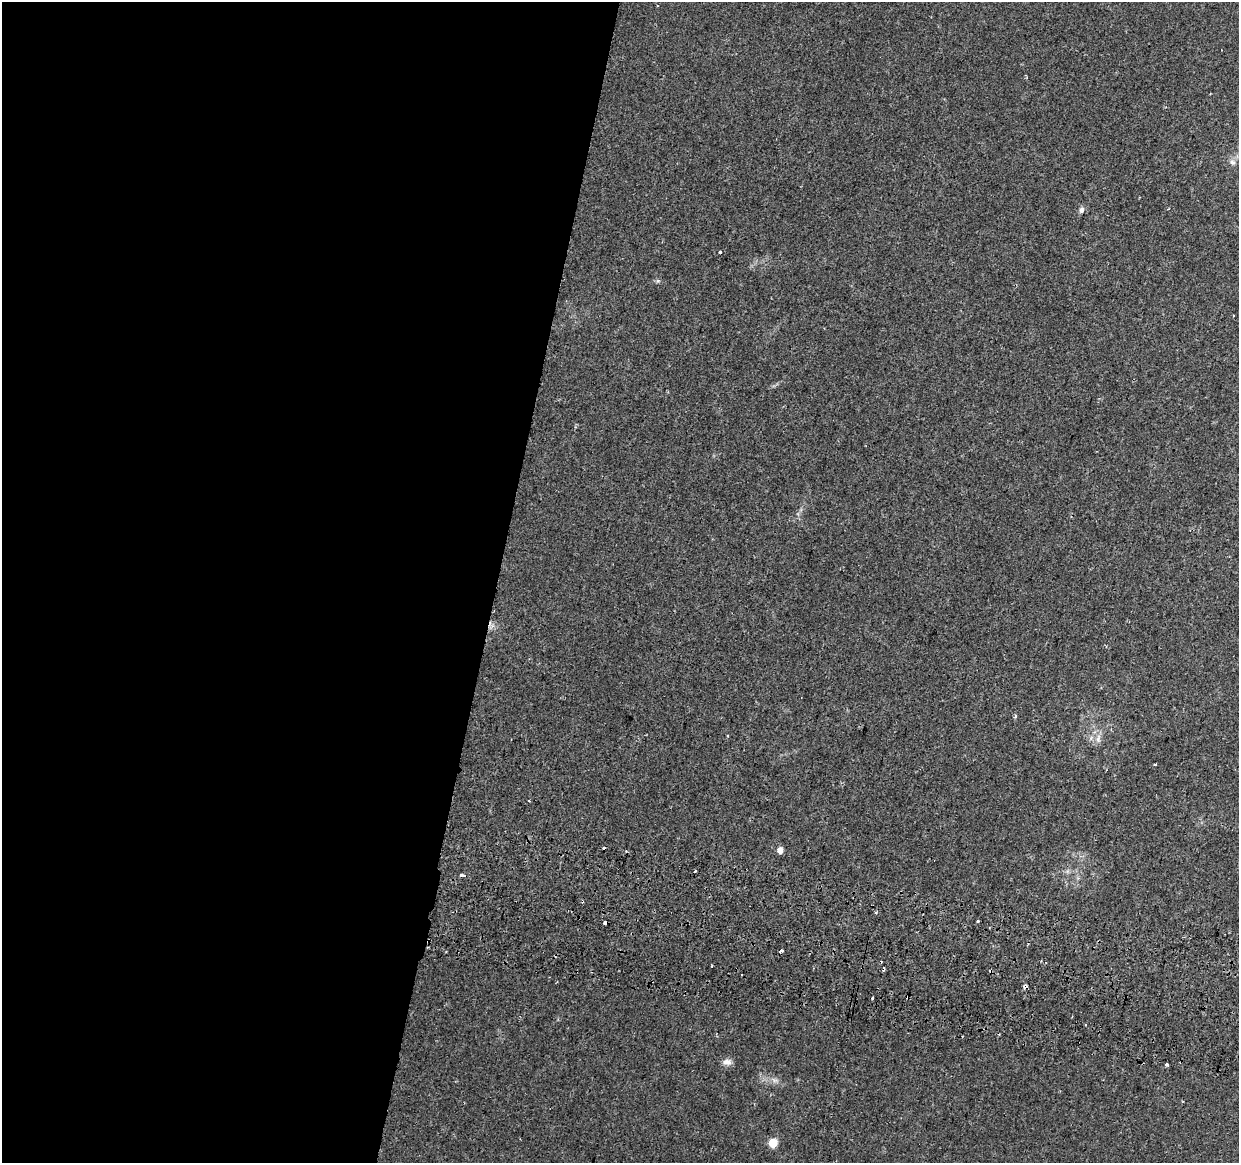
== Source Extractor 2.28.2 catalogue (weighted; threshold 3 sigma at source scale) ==
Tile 5 of 4 x 4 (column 1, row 2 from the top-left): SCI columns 19-1255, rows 2655-3815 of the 4976 x 5248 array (HDU 1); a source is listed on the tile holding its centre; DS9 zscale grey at full resolution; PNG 1241 x 1165 px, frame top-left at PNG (2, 2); no overlay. Shown black and unused: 40% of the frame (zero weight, under 2 of 3 exposures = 3% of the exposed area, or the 3 px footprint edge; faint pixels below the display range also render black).
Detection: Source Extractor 2.28.2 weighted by HDU 2 'WHT'; one run over the whole footprint, this tile lists its part. Background 0.0385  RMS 0.0038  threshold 0.0173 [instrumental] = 3 sigma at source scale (4.5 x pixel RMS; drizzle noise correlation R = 1.50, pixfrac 1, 0.0396/0.0396 arcsec/px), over >= 5 px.
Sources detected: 24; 7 cosmic-ray / hot-pixel residue — not listed; the other 17 listed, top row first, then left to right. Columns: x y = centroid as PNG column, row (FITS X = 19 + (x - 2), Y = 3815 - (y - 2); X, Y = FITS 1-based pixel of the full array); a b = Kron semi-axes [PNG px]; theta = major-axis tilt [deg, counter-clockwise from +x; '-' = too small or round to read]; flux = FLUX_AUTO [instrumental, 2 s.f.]
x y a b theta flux
1081 210 8 6 78 1.1
720 252 3 3 - 3.5
1015 716 4 3 - 0.55
1098 738 14 5 80 1.7
1155 765 3 3 - 1.1
604 848 3 3 - 2.7
780 850 6 5 - 2.3
462 875 4 3 - 3
978 921 3 2 - 0.55
605 922 4 3 - 3.1
781 951 4 3 - 2.4
712 966 3 2 - 0.45
872 998 3 3 - 1.4
1086 1025 3 2 - 0.39
727 1062 11 8 -8 1.9
1166 1065 3 3 - 1
773 1143 5 5 - 12
Overlapping masked pixels (flux is a lower limit): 2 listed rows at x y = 462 875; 605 922